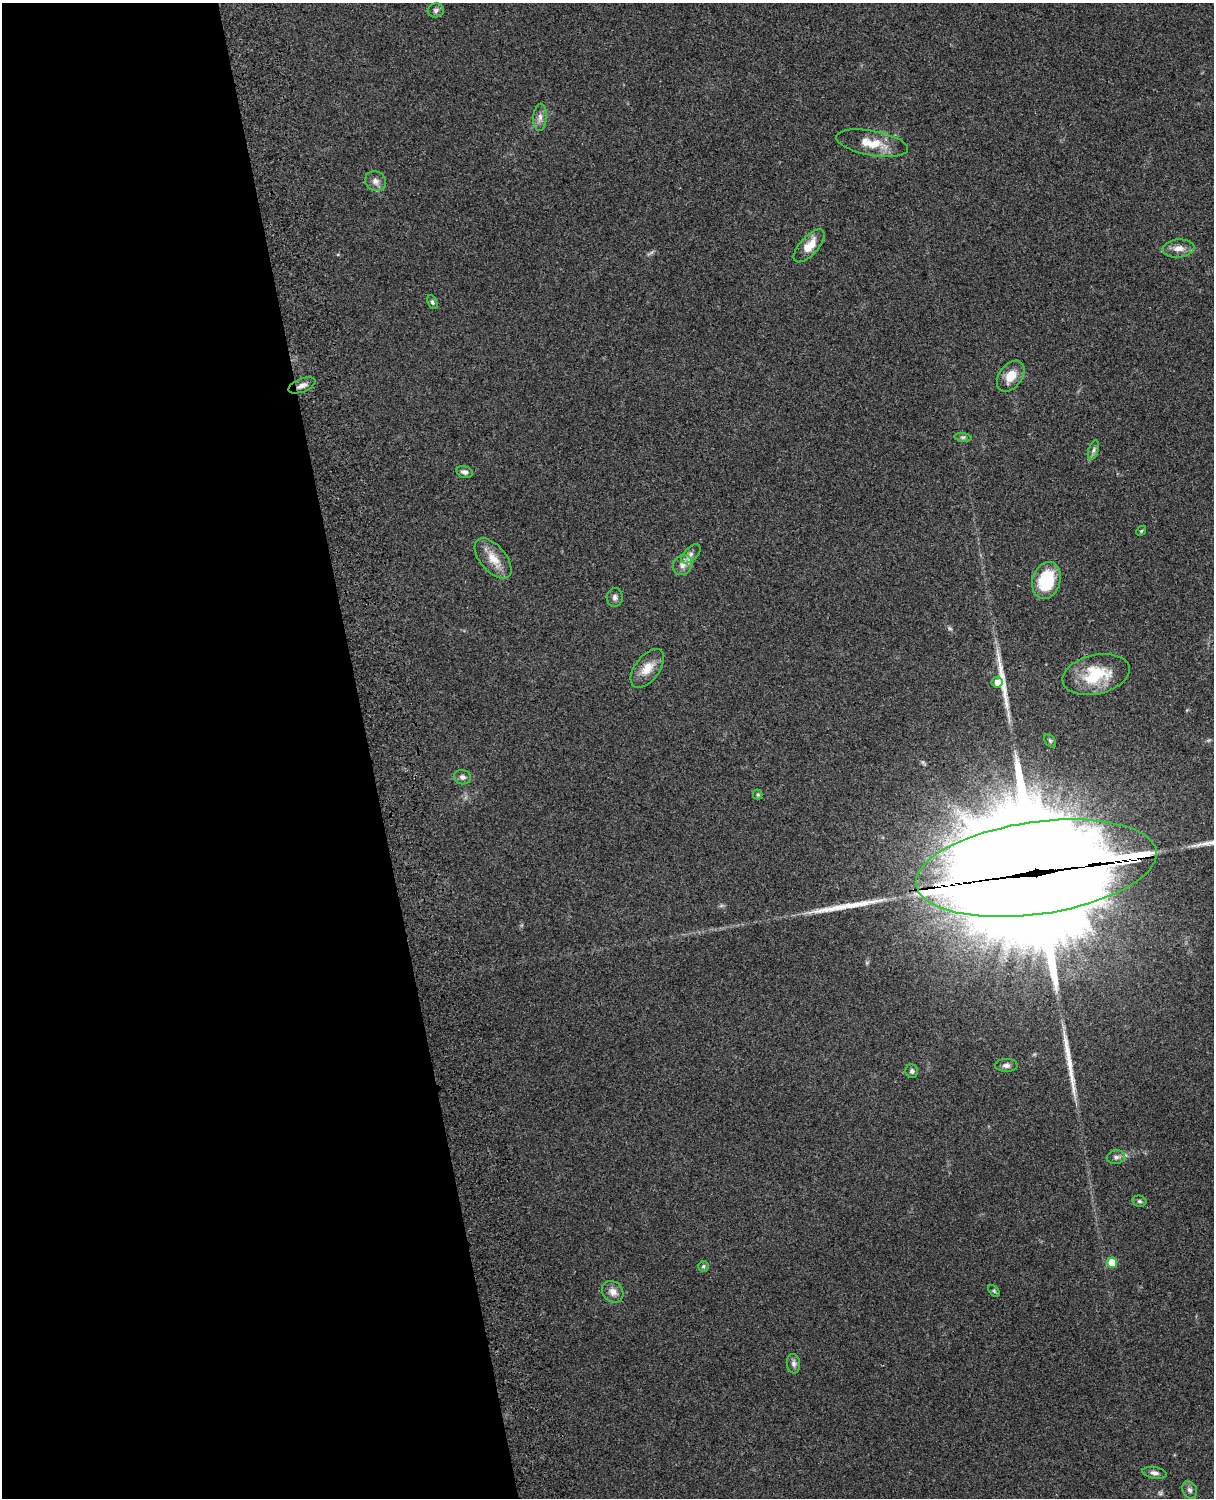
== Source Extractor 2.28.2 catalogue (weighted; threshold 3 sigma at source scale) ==
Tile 5 of 4 x 3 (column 1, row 2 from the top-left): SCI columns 119-1330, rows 1660-3155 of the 5087 x 4927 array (HDU 1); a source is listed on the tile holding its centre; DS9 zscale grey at full resolution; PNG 1216 x 1500 px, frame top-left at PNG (2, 3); each listed source drawn as its Kron ellipse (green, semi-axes under 4 px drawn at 4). Shown black and unused: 30% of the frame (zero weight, under 3 of 4 exposures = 6% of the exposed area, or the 3 px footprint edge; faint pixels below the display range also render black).
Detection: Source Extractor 2.28.2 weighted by HDU 2 'WHT'; one run over the whole footprint, this tile lists its part. Background 0.209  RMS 0.0082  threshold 0.0369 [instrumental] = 3 sigma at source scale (4.5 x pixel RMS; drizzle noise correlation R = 1.50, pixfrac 1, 0.05/0.05 arcsec/px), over >= 5 px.
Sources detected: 43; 2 too faint to see at this stretch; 1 inside a brighter object's white glare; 3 long thin detections or spike segments (spike, bleed or trail) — neither listed nor drawn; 1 inside a brighter listed object's ellipse — not listed separately; the other 36 listed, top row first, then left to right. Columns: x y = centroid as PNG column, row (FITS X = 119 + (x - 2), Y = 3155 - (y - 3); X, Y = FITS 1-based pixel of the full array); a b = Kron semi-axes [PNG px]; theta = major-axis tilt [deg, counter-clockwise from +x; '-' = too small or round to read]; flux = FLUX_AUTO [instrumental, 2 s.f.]
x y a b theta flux
436 10 8 7 - 2.6
540 117 13 7 86 4.5
872 143 36 12 -10 19
375 181 11 9 -37 5
809 246 20 9 48 14
1178 248 16 9 4 7.3
432 302 7 4 -66 1.6
1011 376 17 11 54 13
302 385 14 6 22 4.9
963 437 9 4 -7 1.7
1093 450 10 5 72 2.5
464 472 8 5 -15 2.8
1141 531 5 4 - 1.1
691 554 12 6 44 3.8
493 558 24 13 -50 14
683 565 10 9 - 5.4
1046 580 19 14 73 37
615 597 9 8 - 3.1
647 668 22 12 53 13
1096 674 34 19 13 36
997 682 5 5 - 6.2
1050 741 7 5 -54 1.4
462 777 8 7 - 3.3
758 795 5 4 - 1.3
1036 868 121 46 8 32000
1006 1065 11 6 0 3.2
912 1071 7 6 - 2
1116 1157 9 7 7 3
1139 1201 7 5 -14 1.7
1112 1263 5 5 - 20
703 1266 5 5 - 1.3
994 1291 7 4 -46 1.2
613 1292 11 9 -46 6.2
793 1364 10 6 -83 3
1154 1473 12 5 -10 3.2
1190 1490 9 7 -63 2.9
Overlapping masked pixels (flux is a lower limit): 2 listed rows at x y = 302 385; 1036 868